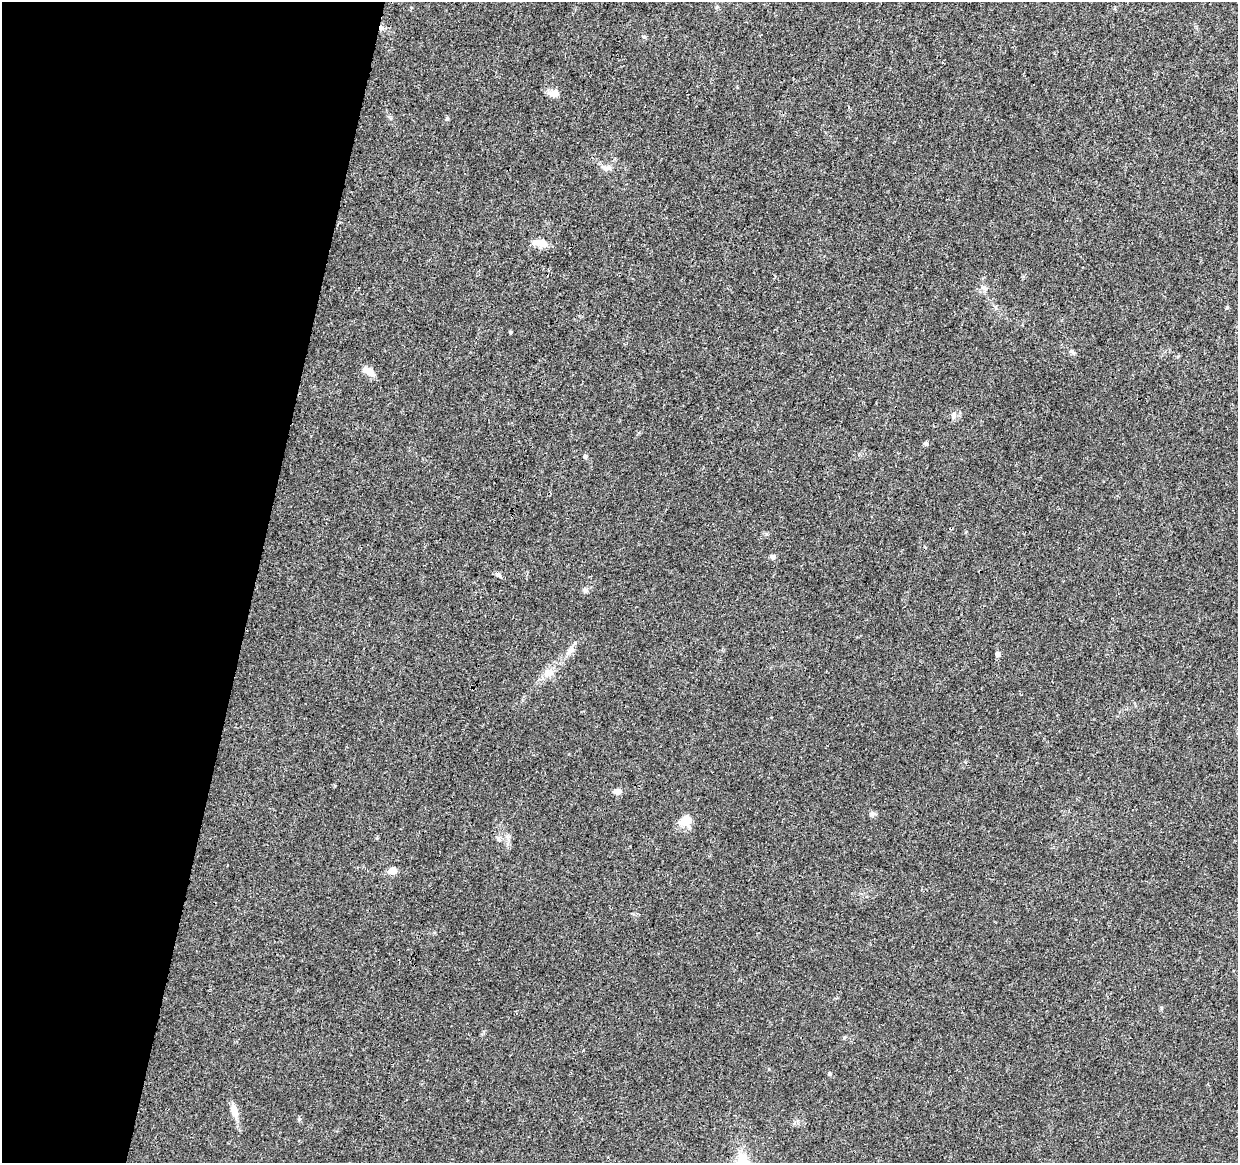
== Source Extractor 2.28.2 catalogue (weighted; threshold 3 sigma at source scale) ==
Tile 9 of 4 x 4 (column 1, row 3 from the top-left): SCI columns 1-1236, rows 1386-2546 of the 4953 x 5153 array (HDU 1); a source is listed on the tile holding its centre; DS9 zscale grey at full resolution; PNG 1240 x 1165 px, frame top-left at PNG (2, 2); no overlay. Shown black and unused: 21% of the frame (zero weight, under 3 of 4 exposures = <1% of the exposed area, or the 3 px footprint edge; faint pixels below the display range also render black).
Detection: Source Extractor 2.28.2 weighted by HDU 2 'WHT'; one run over the whole footprint, this tile lists its part. Background 0.0224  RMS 0.0028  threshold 0.0127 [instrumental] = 3 sigma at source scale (4.5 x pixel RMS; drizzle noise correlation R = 1.50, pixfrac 1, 0.0396/0.0396 arcsec/px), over >= 5 px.
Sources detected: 25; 1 inside a brighter object's white glare — not listed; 1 inside a brighter listed object's ellipse — not listed separately; the other 23 listed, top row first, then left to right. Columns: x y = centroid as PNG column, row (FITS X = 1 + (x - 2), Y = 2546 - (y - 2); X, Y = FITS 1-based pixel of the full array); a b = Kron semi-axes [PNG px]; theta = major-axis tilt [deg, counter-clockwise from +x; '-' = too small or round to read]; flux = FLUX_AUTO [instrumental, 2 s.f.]
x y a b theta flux
381 28 8 6 7 0.83
554 93 12 9 3 2.1
447 118 6 4 68 0.4
606 168 13 6 -5 1.3
542 243 15 10 -18 3
983 288 9 4 -26 0.71
1072 352 10 5 -36 0.71
371 373 12 8 -51 1.9
954 415 11 6 70 1.1
926 444 6 5 - 0.59
585 456 7 5 -74 0.5
773 557 7 6 - 0.64
585 590 7 7 - 0.78
570 650 10 4 5 0.77
998 654 5 5 - 1.2
548 673 18 9 26 2.9
617 791 8 7 - 1.4
873 814 7 5 21 0.64
685 820 17 12 31 3.7
498 839 7 4 -88 0.52
393 871 9 8 - 1.9
829 1074 5 4 - 0.47
235 1113 12 9 -75 2.1
Overlapping masked pixels (flux is a lower limit): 1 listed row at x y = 381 28
Unlisted compact peaks at least as high as the median listed source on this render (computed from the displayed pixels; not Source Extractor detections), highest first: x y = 1227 307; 299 1119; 644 37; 498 574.